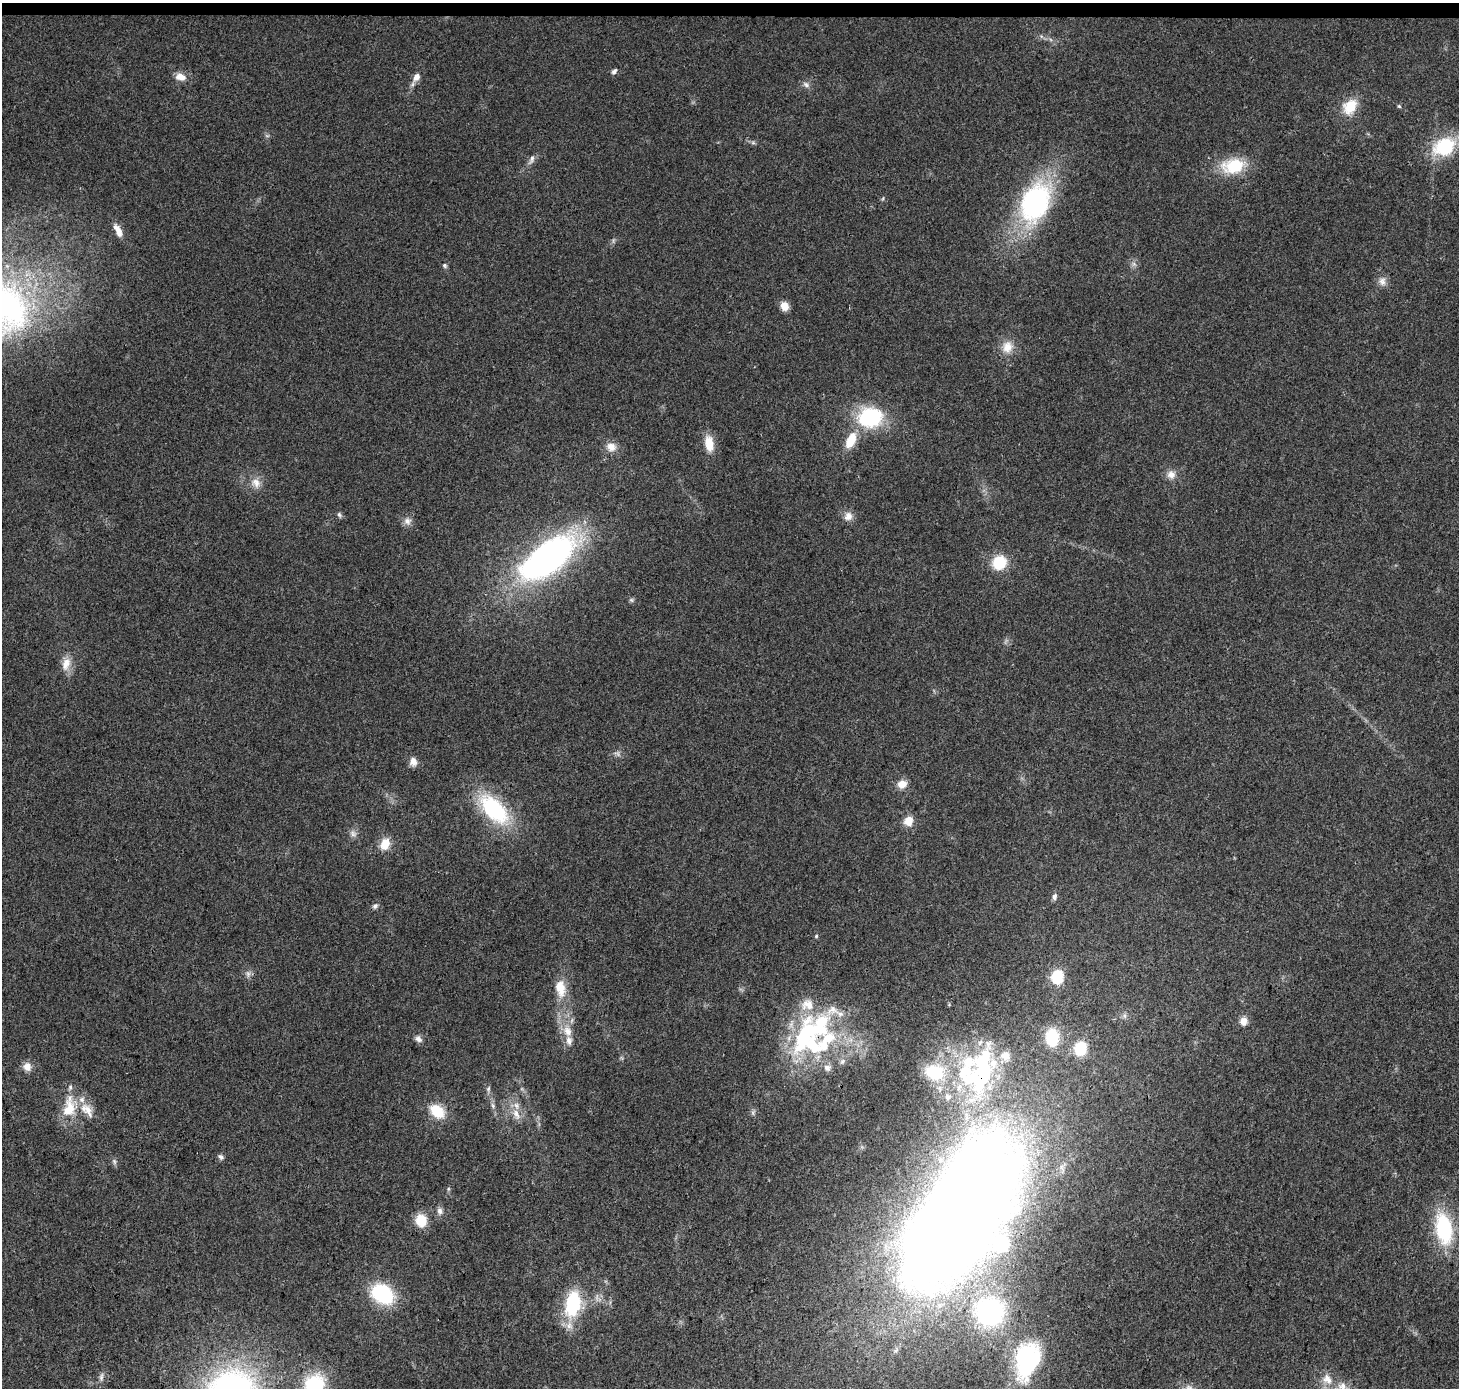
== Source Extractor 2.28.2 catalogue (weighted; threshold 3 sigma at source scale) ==
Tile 2 of 3 x 3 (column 2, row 1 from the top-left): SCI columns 1466-2922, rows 3010-4395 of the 4379 x 4623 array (HDU 1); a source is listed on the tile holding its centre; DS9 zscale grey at full resolution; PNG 1461 x 1390 px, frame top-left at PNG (2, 3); no overlay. Shown black and unused: <1% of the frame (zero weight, under 3 of 4 exposures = <1% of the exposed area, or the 3 px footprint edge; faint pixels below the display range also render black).
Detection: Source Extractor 2.28.2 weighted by HDU 2 'WHT'; one run over the whole footprint, this tile lists its part. Background 0.0348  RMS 0.0041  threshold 0.0185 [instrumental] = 3 sigma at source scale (4.5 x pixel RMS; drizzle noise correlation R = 1.50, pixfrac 1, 0.0396/0.0396 arcsec/px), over >= 5 px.
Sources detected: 98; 8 inside a brighter object's white glare — not listed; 13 inside a brighter listed object's ellipse — not listed separately; the other 77 listed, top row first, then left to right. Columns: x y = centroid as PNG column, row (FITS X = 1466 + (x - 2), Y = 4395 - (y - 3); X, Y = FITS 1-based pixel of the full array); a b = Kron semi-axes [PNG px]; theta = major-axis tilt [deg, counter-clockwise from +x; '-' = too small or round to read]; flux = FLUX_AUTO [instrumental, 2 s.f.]
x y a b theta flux
614 71 8 5 44 1.1
180 77 14 10 -19 3.9
416 77 11 8 58 2.9
806 85 11 6 -38 1.5
1399 106 5 4 - 0.58
1350 107 19 14 53 10
753 143 7 4 -19 0.75
1444 146 21 16 27 27
531 159 14 6 66 1.9
1233 166 29 18 9 17
883 198 6 3 72 0.5
1035 202 35 24 67 86
119 232 13 8 -70 3.4
1134 264 7 6 - 1.3
444 265 7 6 - 0.84
1382 281 13 10 -77 2.7
6 306 86 58 -57 130
784 306 9 8 - 4.7
1007 347 17 14 81 5.9
870 417 25 20 6 35
851 440 19 10 64 9.2
709 443 18 10 -80 7.6
611 447 13 11 -24 3.9
1171 475 12 11 - 3.2
256 483 15 11 -63 3.9
339 515 8 5 -59 0.91
848 516 12 11 - 3.1
407 521 11 10 - 2.5
547 558 57 26 38 160
999 562 15 13 42 13
631 600 7 5 -45 0.81
66 664 20 11 71 5
617 754 11 6 -32 1.3
413 762 11 9 -82 2.8
902 784 10 9 - 4.2
494 809 38 19 -47 40
908 821 11 10 - 5
353 833 11 8 -32 1.9
385 844 14 11 66 6.1
1054 897 9 6 79 1.3
375 906 8 6 45 1.2
816 936 5 4 - 0.52
248 974 7 6 - 1.3
1057 977 6 6 - 52
560 988 24 13 -82 8.3
1244 1021 10 9 - 3
821 1022 66 30 32 44
567 1031 16 11 -62 5.5
1052 1037 15 11 -87 19
418 1039 10 7 -40 1.8
1080 1048 13 11 76 15
842 1061 9 6 49 1.5
27 1067 11 10 - 3.2
827 1068 10 9 - 2.4
985 1071 41 24 81 36
934 1072 22 17 -14 22
488 1089 7 4 59 0.73
948 1097 9 9 - 2.2
493 1106 8 4 -60 0.98
69 1107 34 19 81 14
437 1111 17 12 -40 11
516 1114 17 9 -65 4.1
221 1157 9 5 -50 1
114 1162 8 5 -71 1
448 1189 6 4 72 0.55
440 1211 9 7 -76 1.7
962 1213 161 70 58 1000
421 1220 12 11 - 9.1
1444 1229 31 16 -80 34
382 1294 21 16 -33 33
573 1304 23 13 79 32
990 1312 30 29 - 64
1027 1360 48 28 75 44
101 1377 12 6 84 1.5
1327 1379 16 13 -45 5.5
314 1385 20 19 - 28
1342 1386 11 10 - 3.5
Overlapping masked pixels (flux is a lower limit): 2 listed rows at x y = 985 1071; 962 1213
Isophote crosses this tile's border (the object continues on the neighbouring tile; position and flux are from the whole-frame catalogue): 2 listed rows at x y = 6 306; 314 1385